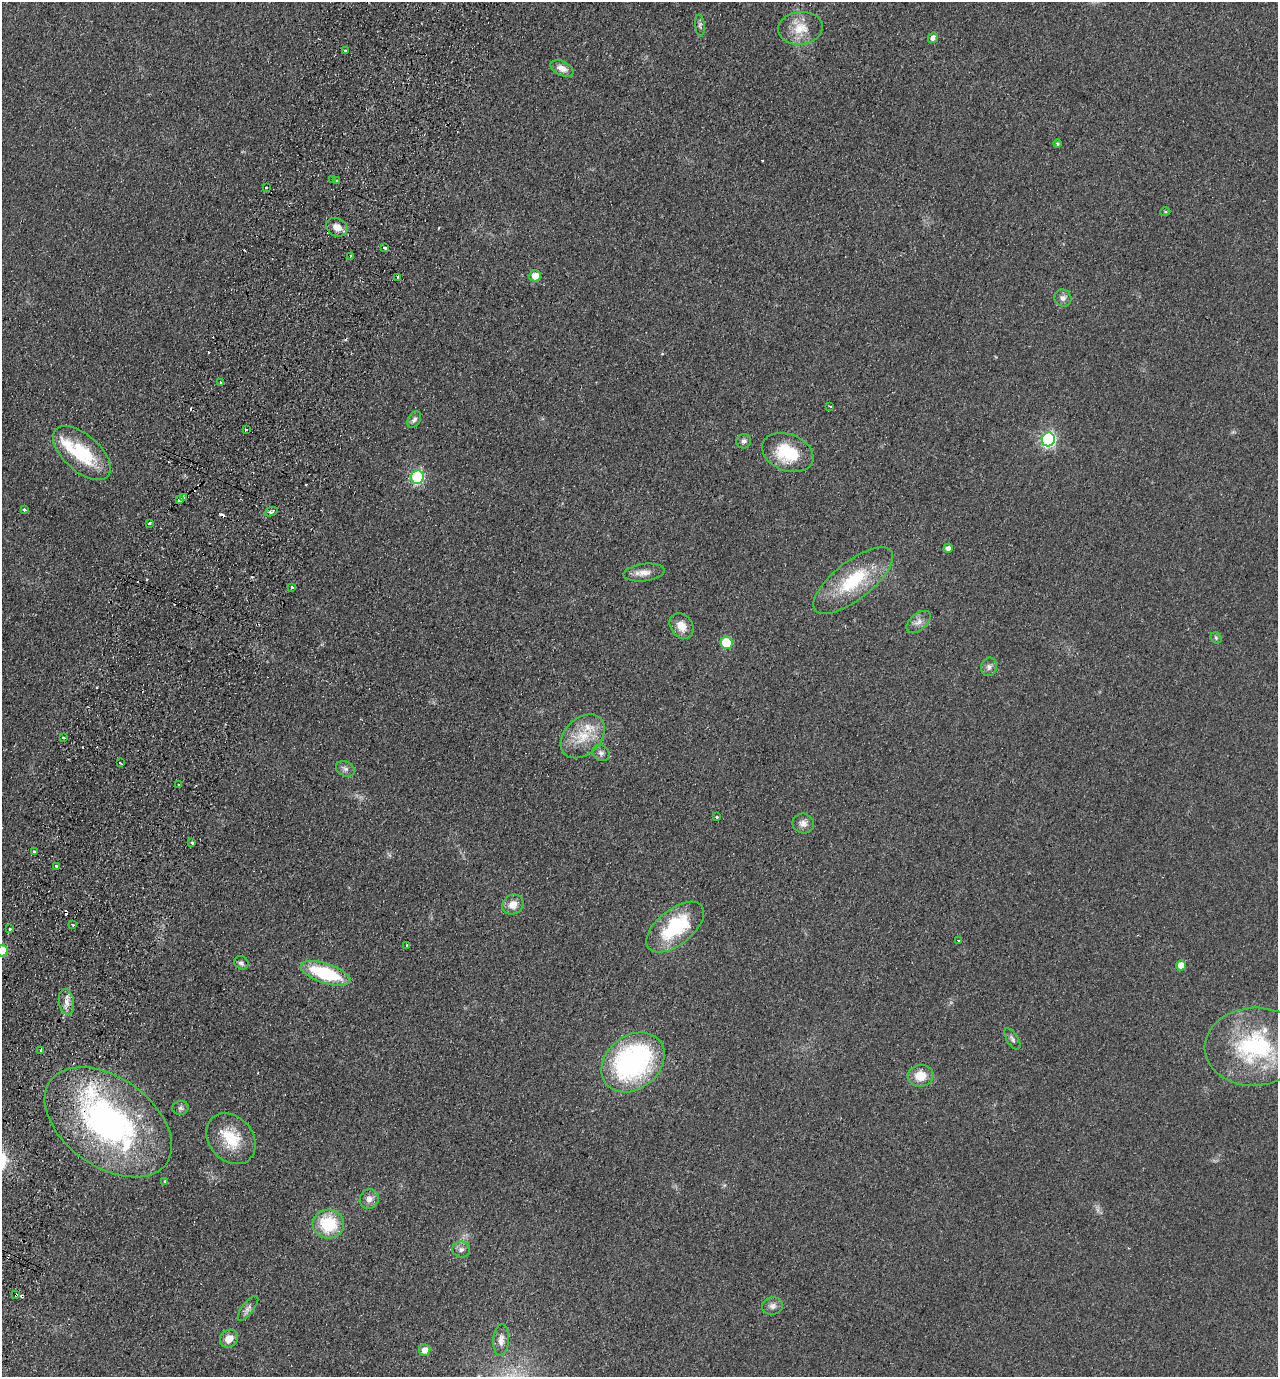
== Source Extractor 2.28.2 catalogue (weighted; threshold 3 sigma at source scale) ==
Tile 7 of 4 x 4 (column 3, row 2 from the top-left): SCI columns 2880-4155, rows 2776-4150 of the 5626 x 5551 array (HDU 1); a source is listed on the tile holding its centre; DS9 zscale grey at full resolution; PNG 1280 x 1379 px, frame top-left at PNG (2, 2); each listed source drawn as its Kron ellipse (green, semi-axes under 4 px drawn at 4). Shown black and unused: <1% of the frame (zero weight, under 2 of 3 exposures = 3% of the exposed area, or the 3 px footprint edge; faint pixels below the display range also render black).
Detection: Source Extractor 2.28.2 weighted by HDU 2 'WHT'; one run over the whole footprint, this tile lists its part. Background 0.0879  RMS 0.0099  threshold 0.0443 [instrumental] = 3 sigma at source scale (4.5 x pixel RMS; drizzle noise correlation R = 1.50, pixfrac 1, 0.05/0.05 arcsec/px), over >= 5 px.
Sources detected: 98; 1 too faint to see at this stretch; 12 cosmic-ray / hot-pixel residue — neither listed nor drawn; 6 inside a brighter listed object's ellipse — not listed separately; the other 79 listed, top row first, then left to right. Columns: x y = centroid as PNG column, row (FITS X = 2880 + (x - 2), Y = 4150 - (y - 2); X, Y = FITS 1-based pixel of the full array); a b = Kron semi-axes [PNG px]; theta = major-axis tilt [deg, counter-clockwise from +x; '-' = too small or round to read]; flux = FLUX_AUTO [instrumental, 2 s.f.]
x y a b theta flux
700 25 11 4 -85 2.3
800 28 22 16 7 21
933 38 5 4 - 4.3
345 50 3 3 - 4.4
562 68 12 7 -25 7.1
1058 144 4 4 - 1.5
333 180 3 2 - 1.1
336 181 3 2 - 1.7
266 187 3 2 - 1.3
1165 212 5 3 - 0.99
337 227 11 9 -24 8.9
384 247 3 3 - 6.8
350 256 3 2 - 1.7
535 276 6 6 - 11
397 277 3 3 - 8.9
1063 298 9 8 - 4.6
221 382 3 2 - 2
830 406 3 2 - 1.2
414 419 9 6 58 3.2
246 430 3 2 - 2.5
1048 439 7 6 - 220
744 441 7 7 - 3.1
82 453 35 18 -41 56
788 453 27 18 -21 46
417 477 7 6 - 130
184 497 4 3 - 9.3
180 500 4 3 - 32
24 510 4 3 - 3
271 512 7 3 20 2.9
149 523 4 3 - 3.8
948 548 5 4 - 4
644 572 21 8 7 8.8
853 581 48 19 38 61
292 587 3 3 - 2.3
918 622 14 8 40 6.3
682 626 14 11 -52 11
1216 638 6 5 - 1.8
726 643 6 6 - 46
989 667 9 8 - 4
583 736 25 18 45 27
63 737 3 3 - 2.4
601 753 9 7 -37 3.5
120 763 3 3 - 2.6
345 769 10 7 -26 3.7
179 784 3 3 - 3
717 817 3 3 - 1.8
803 823 11 10 - 6
192 843 3 3 - 1.4
34 851 3 2 - 2.3
56 866 3 3 - 3.8
513 905 11 9 32 10
72 925 3 2 - 1.6
675 927 34 17 38 70
10 929 4 3 - 1.3
958 941 3 2 - 1.3
407 945 3 3 - 1.5
2 951 6 5 - 45
241 963 7 6 - 2.9
1181 965 5 5 - 12
326 973 26 10 -19 64
66 1002 13 7 -81 7.1
1012 1039 12 5 -57 3.1
1255 1047 50 39 3 130
41 1050 3 3 - 2.8
633 1062 34 26 39 190
920 1076 13 11 6 18
181 1108 8 7 - 2.5
108 1122 71 44 -35 290
231 1139 28 22 -49 34
165 1181 3 3 - 1.2
369 1199 10 9 - 6.2
328 1224 16 14 -5 45
461 1250 9 8 - 4
16 1295 3 2 - 1.6
772 1306 10 8 10 5
248 1308 15 6 52 4.3
229 1339 9 8 - 9
501 1340 15 8 86 7.8
425 1350 5 5 - 8.3
Overlapping masked pixels (flux is a lower limit): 4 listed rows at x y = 184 497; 180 500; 108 1122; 16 1295
Isophote crosses this tile's border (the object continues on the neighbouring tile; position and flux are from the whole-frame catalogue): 1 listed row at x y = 2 951